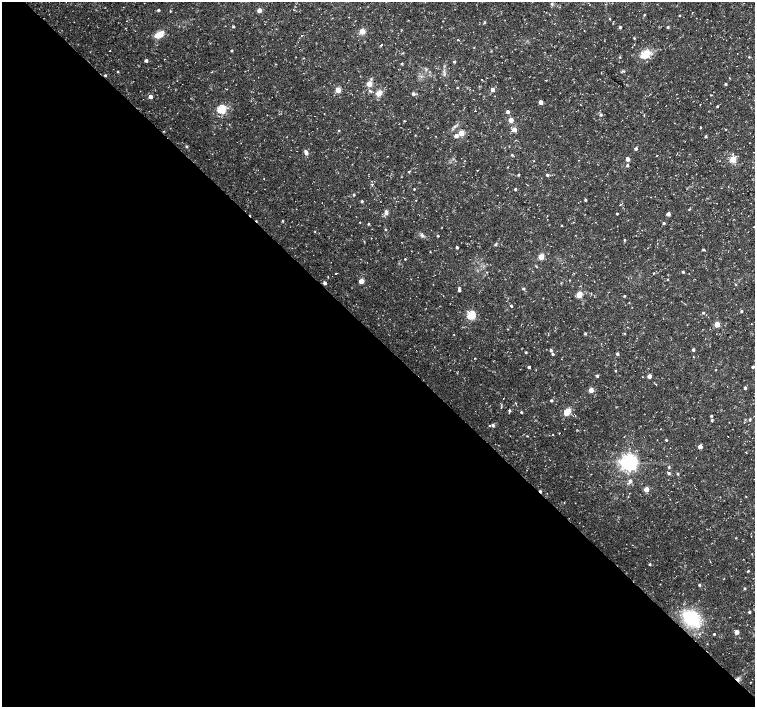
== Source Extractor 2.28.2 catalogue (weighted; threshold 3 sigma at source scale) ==
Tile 9 of 4 x 4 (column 1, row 3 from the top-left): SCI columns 4-1508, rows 1565-2973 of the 6028 x 6017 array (HDU 1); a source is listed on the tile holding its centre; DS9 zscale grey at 2 x 2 block average (1 PNG px = mean of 2 x 2 image px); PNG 757 x 709 px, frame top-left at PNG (2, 2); no overlay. Shown black and unused: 52% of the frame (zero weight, under 3 of 4 exposures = <1% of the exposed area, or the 3 px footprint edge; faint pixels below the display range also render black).
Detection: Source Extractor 2.28.2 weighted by HDU 2 'WHT'; one run over the whole footprint, this tile lists its part. Background 0.0223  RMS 0.0028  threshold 0.0127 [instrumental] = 3 sigma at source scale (4.5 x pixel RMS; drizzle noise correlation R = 1.50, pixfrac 1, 0.0396/0.0396 arcsec/px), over >= 5 px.
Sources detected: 164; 3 cosmic-ray / hot-pixel residue — not listed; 2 inside a brighter listed object's ellipse — not listed separately; the other 159 listed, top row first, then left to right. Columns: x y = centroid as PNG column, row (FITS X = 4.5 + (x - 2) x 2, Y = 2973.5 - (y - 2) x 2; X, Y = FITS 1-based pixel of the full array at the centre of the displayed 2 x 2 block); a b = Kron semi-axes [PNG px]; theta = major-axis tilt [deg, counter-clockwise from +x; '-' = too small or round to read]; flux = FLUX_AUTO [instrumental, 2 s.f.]
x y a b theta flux
552 4 4 3 - 0.82
158 10 2 2 - 1.1
259 10 3 3 - 6.4
170 11 2 2 - 0.4
644 15 3 2 - 0.48
679 15 2 2 - 0.51
349 17 2 2 - 0.25
609 19 3 2 - 0.4
484 22 3 3 - 0.68
233 26 2 2 - 0.95
620 27 3 2 - 1.1
668 27 3 3 - 0.75
362 31 3 3 - 17
159 35 10 6 28 7.4
634 38 3 2 - 0.57
381 45 2 2 - 3
110 51 2 2 - 0.41
231 51 2 2 - 0.76
491 51 2 2 - 0.32
403 53 2 2 - 0.4
645 54 12 9 33 10
619 57 3 2 - 0.45
749 57 2 2 - 0.52
146 60 2 2 - 1.9
454 62 3 3 - 0.96
275 64 3 2 - 0.27
402 64 3 2 - 0.68
118 71 2 2 - 0.56
445 74 4 2 - 0.65
105 75 2 2 - 0.87
729 78 2 2 - 0.29
371 79 3 3 - 0.77
482 79 2 2 - 0.51
369 84 3 3 - 15
725 84 2 2 - 0.89
457 88 3 2 - 0.43
227 89 2 2 - 0.28
492 89 3 3 - 4.2
338 90 3 3 - 13
379 93 7 6 - 4.3
413 94 4 3 - 1.5
150 97 3 3 - 5.7
541 102 3 3 - 5.9
717 106 2 2 - 0.73
221 109 3 3 - 44
475 111 2 2 - 0.93
508 112 3 3 - 2
601 114 3 3 - 1.2
511 120 3 3 - 8.3
428 128 2 2 - 0.26
700 128 3 2 - 0.38
726 129 2 2 - 0.31
339 130 2 2 - 0.53
514 130 3 3 - 6.6
461 133 3 3 - 15
415 135 2 2 - 0.36
436 136 2 2 - 0.21
456 136 3 3 - 3.6
706 136 3 2 - 0.81
186 146 3 3 - 0.93
636 149 3 3 - 1.4
306 152 6 4 -68 2
512 155 3 2 - 0.7
387 156 2 2 - 0.23
657 156 2 2 - 0.32
627 159 3 3 - 4.2
733 159 3 3 - 22
627 165 3 3 - 0.99
508 167 2 2 - 0.32
409 171 3 3 - 0.54
518 175 2 2 - 0.81
547 175 3 3 - 1.1
264 179 2 2 - 0.3
414 189 2 2 - 0.52
515 189 3 2 - 0.68
354 195 2 2 - 0.83
585 200 3 2 - 0.81
362 201 2 2 - 1.1
620 204 2 2 - 0.4
689 209 4 2 - 0.45
386 212 6 4 81 2.1
617 213 2 2 - 0.7
668 214 3 3 - 3.3
282 221 3 2 - 0.69
360 222 2 2 - 0.31
664 223 3 3 - 0.95
368 224 2 2 - 0.72
562 225 2 2 - 0.42
385 229 2 2 - 0.61
422 235 6 3 -57 1.1
438 236 3 2 - 0.61
624 240 4 2 - 0.54
496 244 5 2 - 0.7
457 247 2 2 - 1.1
703 250 3 3 - 0.65
430 252 2 2 - 0.37
541 257 3 3 - 17
405 259 2 2 - 0.51
683 272 2 2 - 0.88
336 273 2 2 - 1.7
667 280 2 2 - 0.38
361 281 3 3 - 8.7
325 283 3 2 - 1.9
735 284 3 2 - 0.37
523 289 3 3 - 0.98
459 290 3 2 - 1.3
579 295 3 3 - 16
624 296 2 2 - 0.67
629 303 2 2 - 0.31
511 306 3 2 - 0.78
741 311 3 2 - 0.89
703 313 3 2 - 0.88
471 315 3 3 - 41
717 324 3 3 - 12
585 333 3 2 - 0.67
551 350 3 3 - 1.3
693 350 3 2 - 1.3
526 352 2 2 - 0.81
553 354 3 3 - 0.92
617 354 3 3 - 1.4
529 367 2 2 - 1.3
753 367 2 2 - 1.5
615 371 2 2 - 0.57
597 376 4 3 - 0.87
649 376 3 3 - 4.4
745 388 2 2 - 1.3
591 390 3 3 - 7.5
551 400 3 2 - 0.96
509 410 4 2 - 1.1
521 412 2 2 - 0.82
567 412 9 7 47 6.5
711 416 3 2 - 0.83
750 419 3 2 - 0.84
712 420 3 3 - 0.82
493 425 3 3 - 1.4
489 426 3 2 - 0.39
559 433 2 2 - 1.4
553 435 2 2 - 0.69
527 436 2 2 - 0.38
666 440 2 2 - 0.67
700 446 3 3 - 4.7
629 462 5 4 - 350
669 467 3 3 - 0.68
669 473 3 3 - 1.4
678 474 3 2 - 0.7
630 481 4 3 - 1.8
646 489 3 3 - 8.8
746 496 2 2 - 0.25
736 538 2 2 - 0.43
752 554 2 2 - 0.27
649 564 3 2 - 0.61
748 571 3 2 - 0.64
699 585 2 2 - 0.89
745 588 3 2 - 0.85
749 612 3 2 - 1.2
691 618 15 11 -35 42
737 632 3 3 - 5.5
714 634 2 2 - 0.77
738 679 5 4 - 1.6
Overlapping masked pixels (flux is a lower limit): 2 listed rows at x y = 105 75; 738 679
Isophote crosses this tile's border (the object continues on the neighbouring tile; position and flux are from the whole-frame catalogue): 1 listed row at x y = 753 367
Diffuse or blended objects may show on this block-average render without a row.